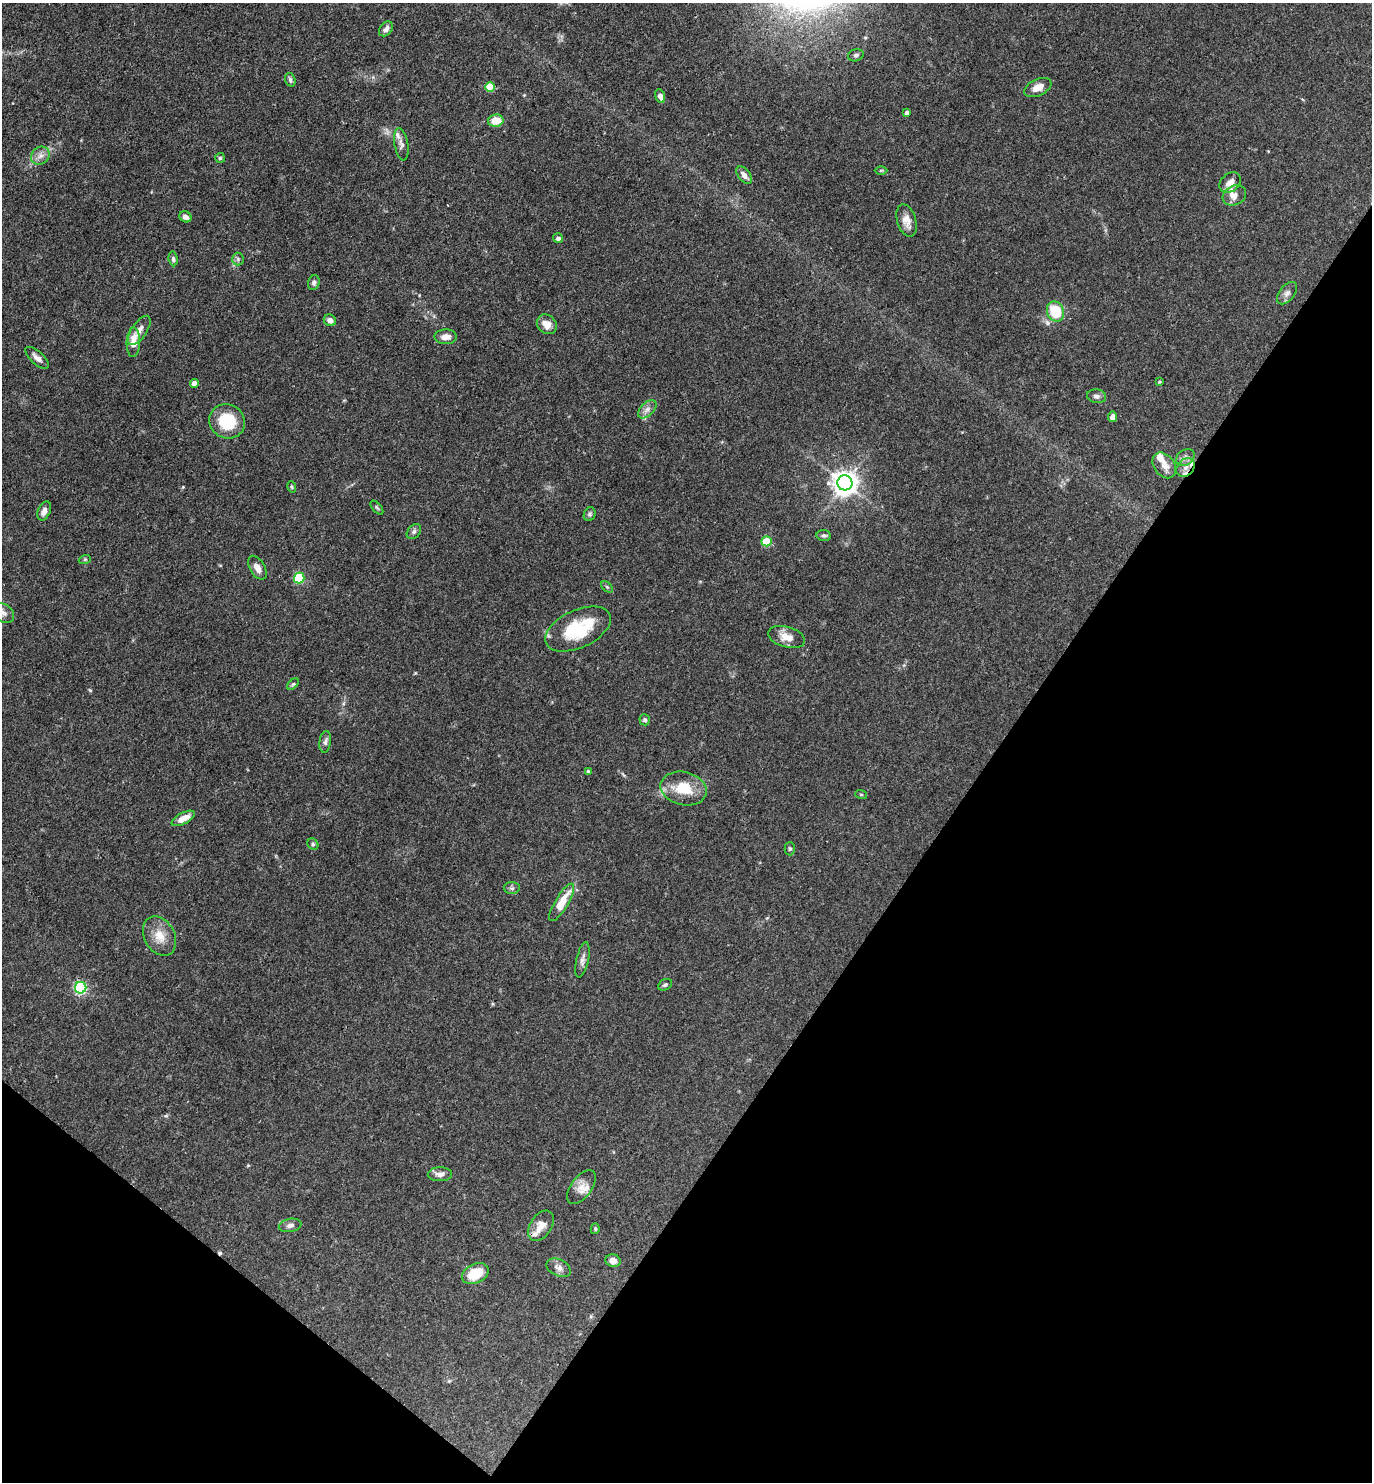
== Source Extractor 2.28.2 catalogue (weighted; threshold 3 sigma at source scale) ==
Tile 15 of 4 x 4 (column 3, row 4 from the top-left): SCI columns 2895-4264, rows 1-1480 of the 5929 x 5923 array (HDU 1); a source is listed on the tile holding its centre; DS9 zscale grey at full resolution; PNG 1374 x 1484 px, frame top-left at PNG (2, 3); each listed source drawn as its Kron ellipse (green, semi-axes under 4 px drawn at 4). Shown black and unused: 33% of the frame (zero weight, under 3 of 4 exposures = <1% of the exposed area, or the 3 px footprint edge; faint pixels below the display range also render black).
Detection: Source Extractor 2.28.2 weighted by HDU 2 'WHT'; one run over the whole footprint, this tile lists its part. Background 0.119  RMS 0.0043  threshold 0.0195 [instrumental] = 3 sigma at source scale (4.5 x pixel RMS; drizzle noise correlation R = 1.50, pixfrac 1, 0.05/0.05 arcsec/px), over >= 5 px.
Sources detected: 84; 1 cosmic-ray / hot-pixel residue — neither listed nor drawn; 7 inside a brighter listed object's ellipse — not listed separately; the other 76 listed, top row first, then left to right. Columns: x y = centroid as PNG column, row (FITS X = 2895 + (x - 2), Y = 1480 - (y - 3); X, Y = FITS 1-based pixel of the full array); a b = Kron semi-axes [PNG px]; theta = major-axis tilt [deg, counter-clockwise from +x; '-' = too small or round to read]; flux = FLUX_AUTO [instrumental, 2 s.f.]
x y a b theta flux
386 29 8 5 49 1.7
856 55 8 6 18 1.1
290 80 7 5 -71 0.92
490 87 5 5 - 15
1038 87 14 8 25 4.4
660 96 7 4 -70 2
907 113 4 4 - 1.9
496 121 8 6 11 7.5
401 144 16 7 -81 2.1
40 156 10 8 43 2.6
220 158 5 5 - 0.71
881 170 6 4 1 0.55
744 175 10 6 -52 2.1
1230 183 12 9 41 3.2
1234 195 12 9 28 2.8
185 217 6 5 - 1.9
906 220 17 9 -73 4.2
558 238 5 5 - 1.3
173 259 7 4 -83 0.93
238 259 6 6 - 0.95
314 283 7 6 - 1.3
1287 293 13 7 50 2.1
1055 312 10 8 -68 16
330 320 6 5 - 2.4
547 324 11 9 -43 4.2
139 330 17 7 56 3.4
446 337 11 7 1 3.2
133 342 15 6 88 5.8
37 358 14 6 -43 2.4
1159 382 3 3 - 0.53
194 383 4 4 - 3.3
1097 396 9 7 -8 1.6
647 409 11 6 45 2
1112 417 5 4 - 1.9
227 421 18 17 - 18
1185 457 10 7 37 2
1164 465 14 10 -53 4.2
1186 467 10 8 45 3.1
845 483 7 7 - 430
292 487 6 4 -72 0.52
377 508 8 4 -48 0.67
44 511 10 6 66 2.4
590 514 7 5 66 0.87
414 532 8 6 49 1.1
824 536 7 5 -7 1
766 541 5 5 - 17
85 559 6 4 19 0.53
257 568 13 7 -59 3.3
299 578 5 5 - 32
607 587 7 4 -45 0.66
4 613 11 8 -40 2.1
578 629 35 18 25 24
787 637 19 10 -15 5.1
293 684 7 4 44 0.7
645 720 5 5 - 1
325 742 11 6 83 1.3
588 771 3 3 - 0.54
684 789 23 16 -13 12
861 794 6 3 -19 0.48
183 818 13 5 28 4.9
313 844 6 5 - 0.74
790 849 7 5 -89 0.64
512 888 8 6 -3 1.2
562 902 21 6 59 9.9
160 936 21 15 -61 7.2
582 960 18 6 78 2.2
665 985 7 5 28 0.86
81 988 6 5 - 64
440 1174 12 7 1 2.4
581 1187 20 10 52 4.3
290 1225 11 6 9 1.7
541 1226 17 10 55 5
595 1229 5 4 - 0.68
613 1261 7 6 - 2.5
559 1268 13 8 -26 2.4
475 1274 14 9 26 11
Overlapping masked pixels (flux is a lower limit): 1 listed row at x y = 1186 467